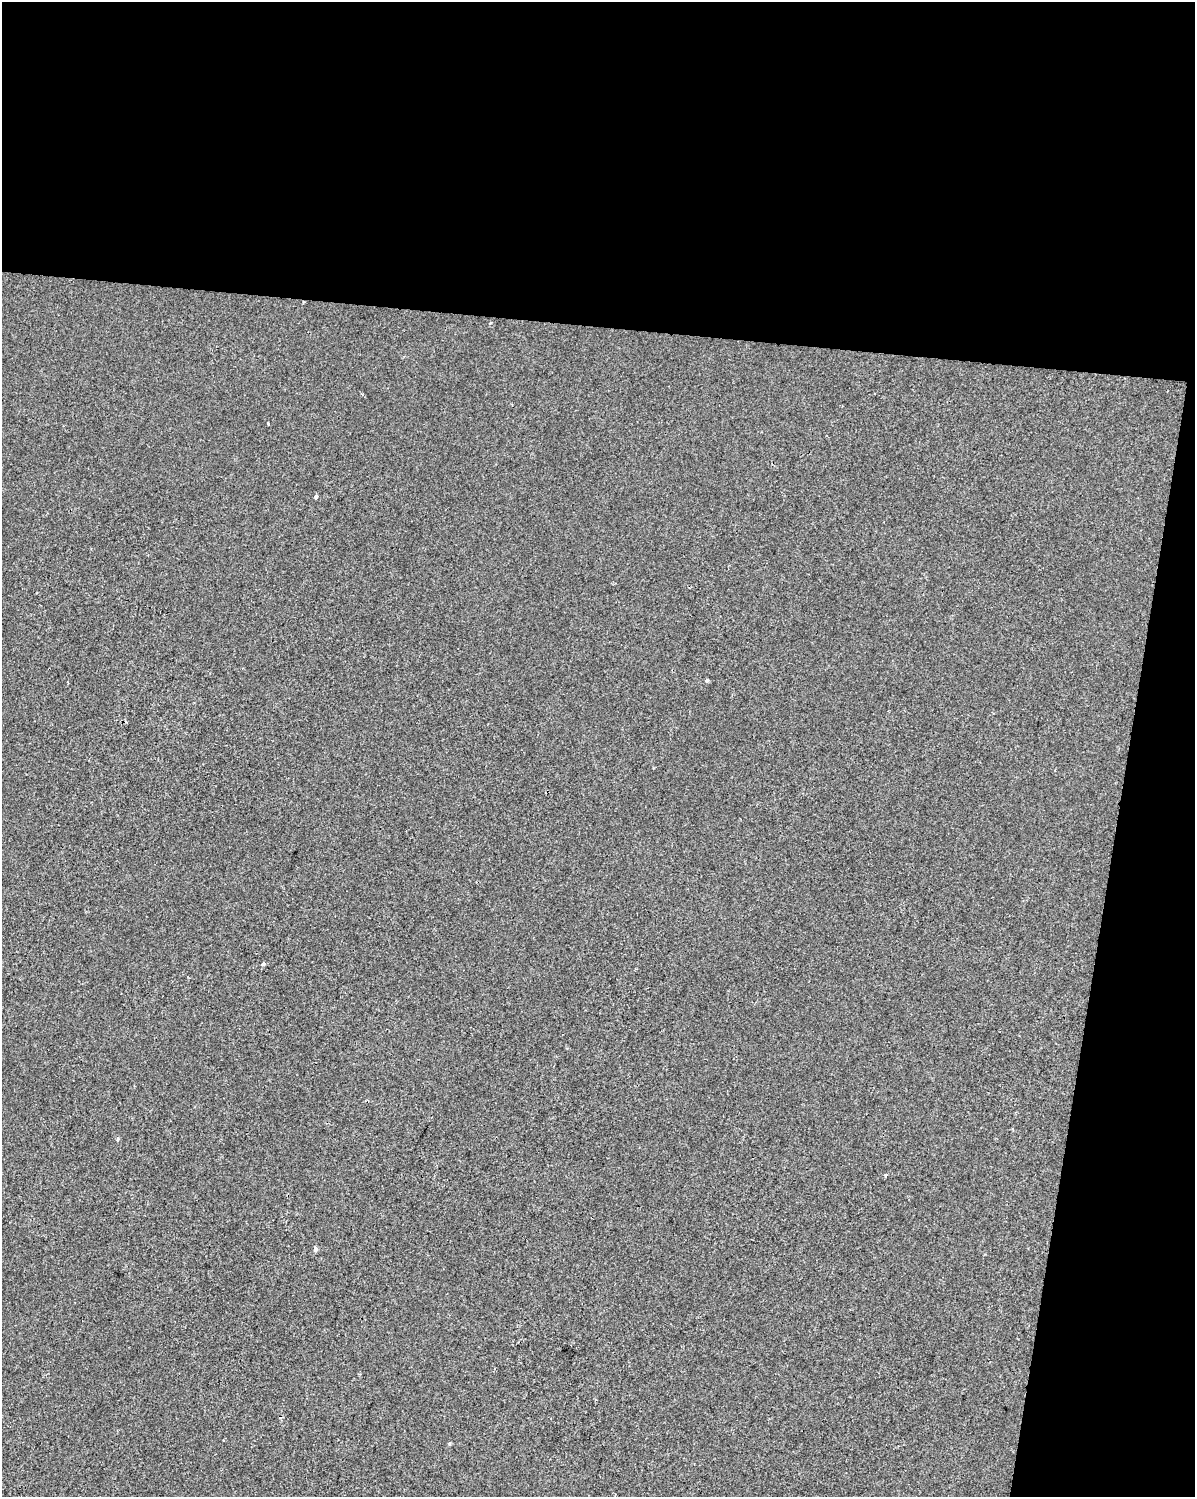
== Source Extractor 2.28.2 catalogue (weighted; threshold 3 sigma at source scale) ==
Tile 4 of 4 x 3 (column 4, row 1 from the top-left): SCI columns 3579-4771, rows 3217-4711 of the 4778 x 4994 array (HDU 1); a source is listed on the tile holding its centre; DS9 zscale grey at full resolution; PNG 1197 x 1499 px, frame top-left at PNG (2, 2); no overlay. Shown black and unused: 28% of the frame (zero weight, under 2 of 3 exposures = <1% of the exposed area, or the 3 px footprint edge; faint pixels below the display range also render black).
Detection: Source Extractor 2.28.2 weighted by HDU 2 'WHT'; one run over the whole footprint, this tile lists its part. Background -1.15e-04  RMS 0.0042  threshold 0.0191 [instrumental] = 3 sigma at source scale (4.5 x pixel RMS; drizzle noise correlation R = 1.50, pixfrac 1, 0.0396/0.0396 arcsec/px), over >= 5 px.
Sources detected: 7; all 7 listed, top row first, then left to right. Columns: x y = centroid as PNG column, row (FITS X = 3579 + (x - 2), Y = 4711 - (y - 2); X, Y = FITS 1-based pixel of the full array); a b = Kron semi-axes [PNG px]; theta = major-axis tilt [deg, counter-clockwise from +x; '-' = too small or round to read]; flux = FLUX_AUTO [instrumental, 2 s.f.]
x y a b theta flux
269 423 3 3 - 3.4
316 497 4 3 - 1.7
707 680 4 4 - 0.82
263 964 5 3 - 1.1
117 1139 4 4 - 0.87
886 1175 3 3 - 1.2
316 1249 5 4 - 1.2